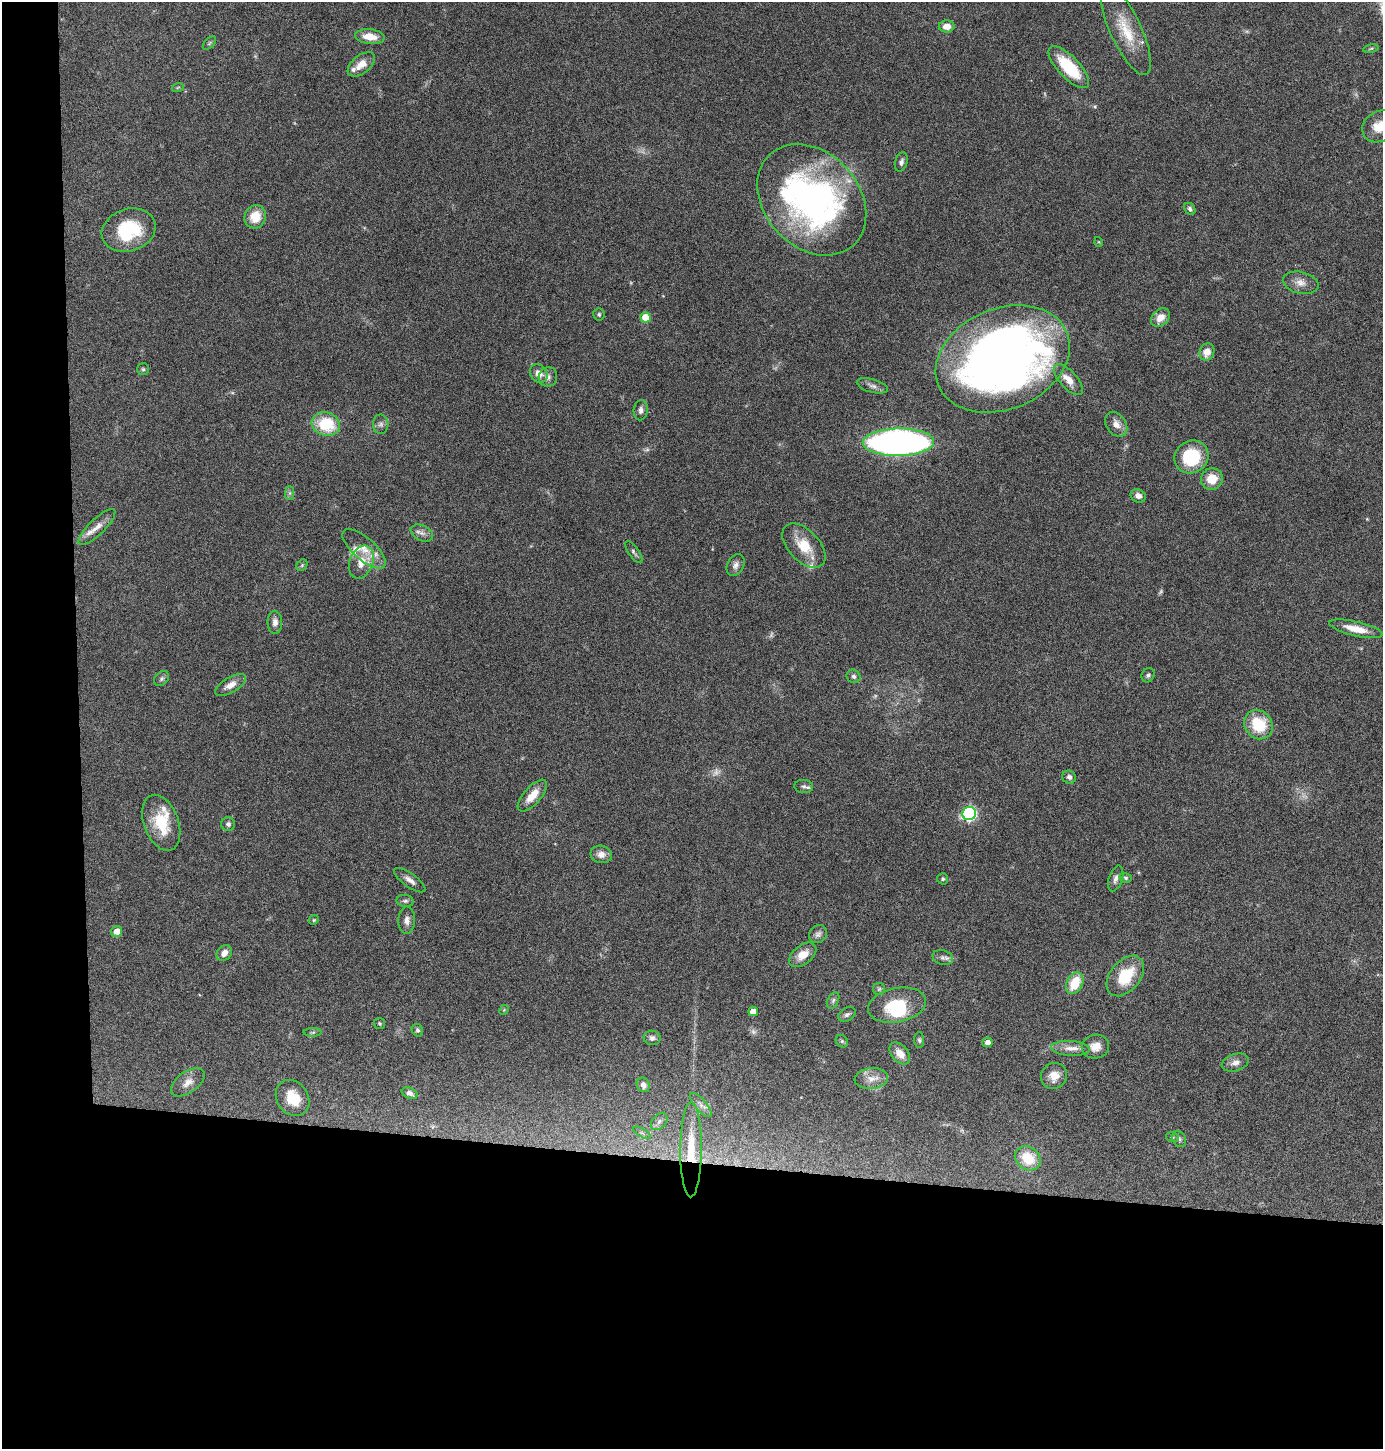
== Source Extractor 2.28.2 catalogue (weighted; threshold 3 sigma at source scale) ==
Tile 7 of 3 x 3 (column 1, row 3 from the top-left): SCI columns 127-1507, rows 1-1447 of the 4372 x 4345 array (HDU 1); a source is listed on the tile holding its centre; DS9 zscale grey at full resolution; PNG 1385 x 1451 px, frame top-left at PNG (2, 2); each listed source drawn as its Kron ellipse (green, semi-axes under 4 px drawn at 4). Shown black and unused: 24% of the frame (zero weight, under 4 of 8 exposures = <1% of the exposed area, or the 3 px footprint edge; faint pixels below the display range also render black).
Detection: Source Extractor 2.28.2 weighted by HDU 2 'WHT'; one run over the whole footprint, this tile lists its part. Background 0.0423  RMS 0.0035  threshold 0.0143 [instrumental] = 3 sigma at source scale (4.09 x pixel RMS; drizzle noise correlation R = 1.36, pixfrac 0.8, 0.05/0.05 arcsec/px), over >= 5 px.
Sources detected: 120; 9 too faint to see at this stretch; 1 inside a brighter object's white glare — neither listed nor drawn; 9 inside a brighter listed object's ellipse — not listed separately; the other 101 listed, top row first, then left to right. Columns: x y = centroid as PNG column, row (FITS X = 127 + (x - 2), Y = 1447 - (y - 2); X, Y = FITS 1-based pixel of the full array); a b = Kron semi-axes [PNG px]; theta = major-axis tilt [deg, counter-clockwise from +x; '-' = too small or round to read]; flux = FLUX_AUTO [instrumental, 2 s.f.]
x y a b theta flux
947 26 8 6 1 3.1
1126 30 49 15 -65 12
370 37 14 7 -7 4.4
209 43 8 4 45 0.57
1371 49 8 4 10 0.5
361 64 16 9 38 3.8
1069 67 27 10 -47 15
178 87 6 3 20 0.37
1380 126 18 15 34 7.1
901 162 10 6 73 1.1
812 200 62 47 -47 120
1190 209 6 5 - 0.77
255 217 12 10 67 6.6
129 230 27 21 18 19
1099 242 5 3 - 0.26
1301 283 18 11 -12 3
599 314 6 5 - 0.59
646 317 5 5 - 8.2
1160 318 10 8 47 3.4
1207 352 9 7 71 3.7
1003 359 69 50 23 280
143 369 6 6 - 0.58
539 373 10 8 -54 2.9
548 377 10 9 - 1.5
1068 380 19 8 -48 4.3
872 386 16 6 -15 1.4
641 410 10 7 85 1.5
326 424 14 11 -18 14
381 424 10 7 -87 1.2
1116 424 13 9 -55 2.8
898 442 36 13 1 180
1191 457 17 16 - 17
1212 479 11 10 - 6.4
290 493 7 4 90 0.64
1138 496 8 6 -24 1.6
97 527 24 8 44 3.2
422 533 12 7 -26 1.6
804 546 27 15 -47 8.8
364 549 27 11 -41 5
634 552 13 5 -54 0.88
361 562 17 11 69 4.7
302 565 6 5 - 0.5
736 565 11 8 64 1.5
275 622 11 7 -89 1.9
1356 629 27 7 -13 5.4
1148 675 7 6 - 0.74
854 676 7 6 - 0.89
161 679 8 6 46 0.82
230 685 17 7 31 2.9
1258 725 15 13 -52 12
1069 777 7 6 - 1.1
804 786 9 6 -5 0.98
532 795 20 8 49 4.6
969 813 7 6 - 51
161 823 29 17 -70 11
228 824 7 7 - 0.9
601 854 11 8 -12 2.5
1126 878 6 5 - 0.58
943 879 6 5 - 0.54
1116 879 13 6 72 1.5
410 880 18 7 -36 2.1
405 901 8 6 -8 0.8
314 920 5 4 - 0.4
407 920 13 8 87 2
117 931 5 5 - 3
818 934 10 8 45 1.2
224 953 9 7 48 2.2
803 955 15 9 38 3.8
943 958 10 7 -17 1.2
1125 976 23 15 50 12
1075 983 11 8 63 8.9
879 989 6 6 - 0.63
833 1000 9 5 64 0.84
897 1005 29 17 11 14
504 1010 5 4 - 0.37
753 1011 5 5 - 3.3
847 1015 9 6 33 1.1
379 1024 5 5 - 0.47
417 1030 6 5 - 0.64
313 1032 9 4 1 0.64
652 1038 8 7 - 1.1
919 1040 8 5 -88 0.6
842 1041 7 5 -46 0.61
987 1042 5 5 - 1.6
1095 1047 14 12 11 3.3
1070 1048 19 7 -4 2.8
900 1053 13 8 -49 3.5
1235 1063 14 8 16 2.2
1054 1076 13 12 - 3.9
871 1079 17 10 6 3.4
188 1082 19 10 35 2.9
643 1085 7 6 - 1.4
410 1093 8 5 -22 1.2
293 1098 19 15 -55 8
701 1105 15 5 -49 1.5
659 1121 10 6 50 1.3
642 1133 10 4 -30 0.79
1172 1137 6 5 - 0.56
1179 1139 8 6 -64 0.95
691 1150 47 10 90 14
1028 1158 13 11 -35 10
Overlapping masked pixels (flux is a lower limit): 1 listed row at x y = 691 1150
Isophote crosses this tile's border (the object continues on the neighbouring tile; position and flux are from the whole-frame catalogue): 1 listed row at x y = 1380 126